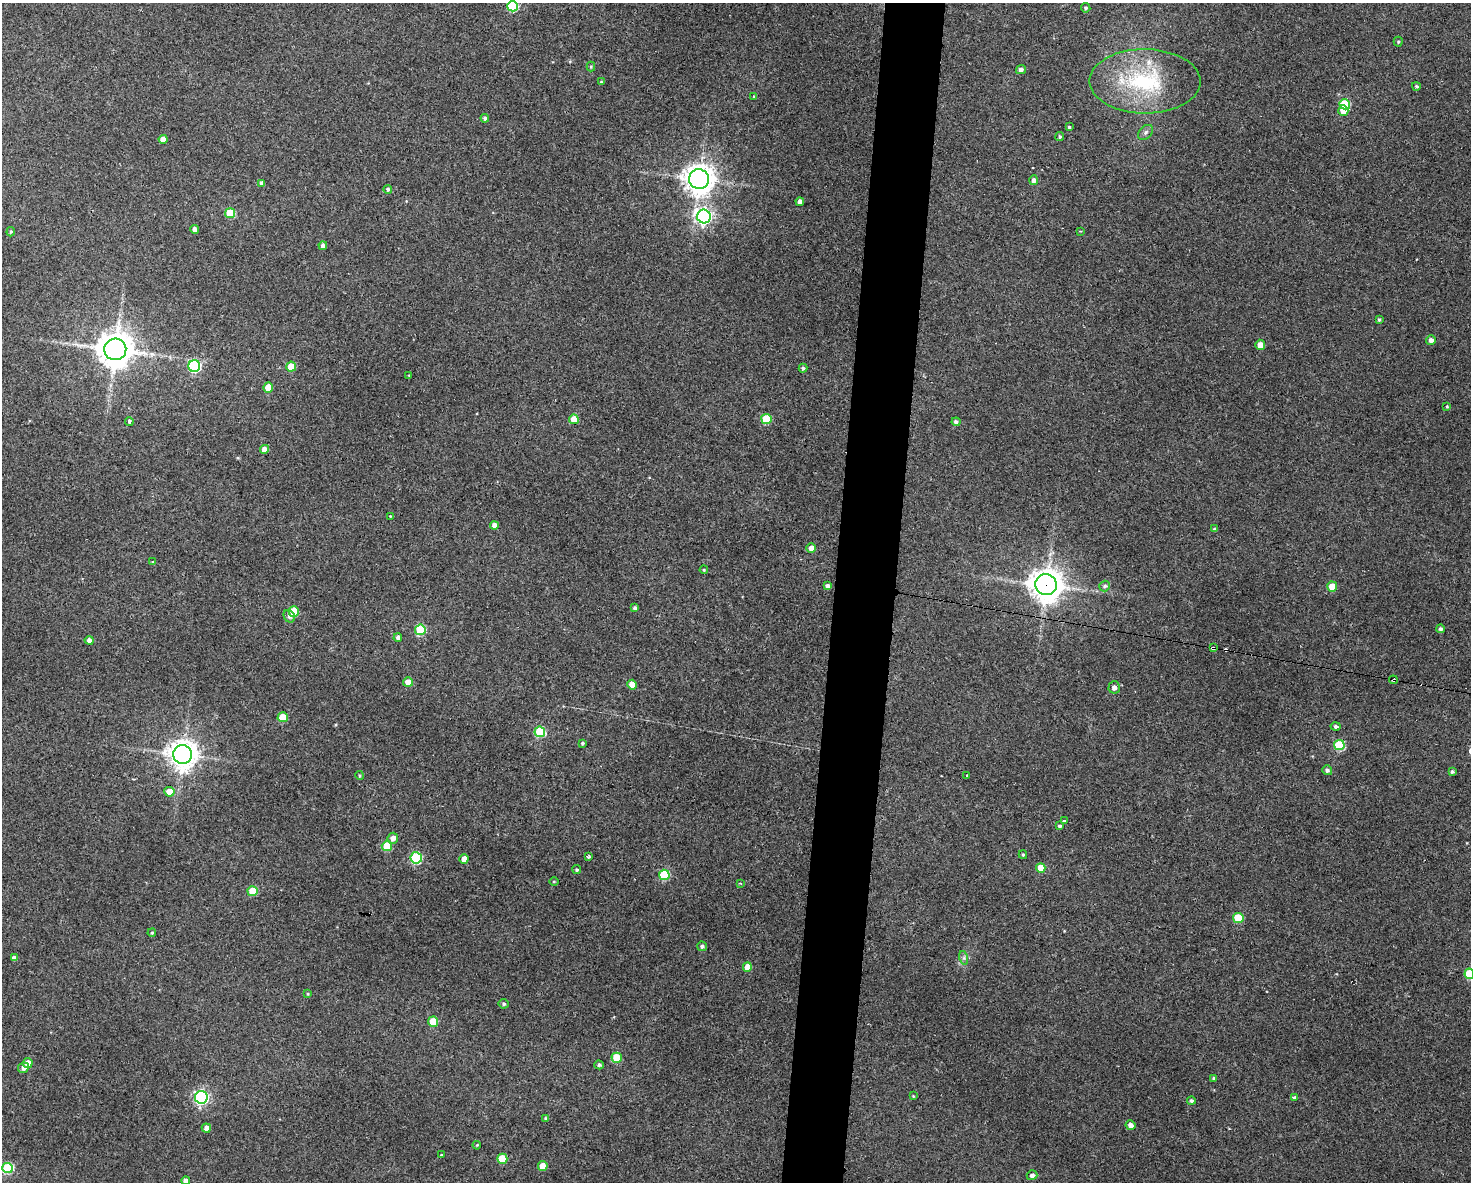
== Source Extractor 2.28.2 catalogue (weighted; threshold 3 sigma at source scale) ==
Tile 5 of 3 x 4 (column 2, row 2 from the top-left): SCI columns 1578-3046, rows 2361-3540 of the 4742 x 4720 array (HDU 1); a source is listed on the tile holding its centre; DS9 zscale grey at full resolution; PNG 1473 x 1184 px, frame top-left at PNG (2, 3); each listed source drawn as its Kron ellipse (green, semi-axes under 4 px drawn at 4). Shown black and unused: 4% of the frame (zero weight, under 3 of 4 exposures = <1% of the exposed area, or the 3 px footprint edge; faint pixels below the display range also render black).
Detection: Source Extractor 2.28.2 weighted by HDU 2 'WHT'; one run over the whole footprint, this tile lists its part. Background 0.125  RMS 0.0065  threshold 0.0292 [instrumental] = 3 sigma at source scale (4.5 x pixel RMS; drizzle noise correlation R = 1.50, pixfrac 1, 0.05/0.05 arcsec/px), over >= 5 px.
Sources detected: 121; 2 cosmic-ray / hot-pixel residue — neither listed nor drawn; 1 inside a brighter listed object's ellipse — not listed separately; the other 118 listed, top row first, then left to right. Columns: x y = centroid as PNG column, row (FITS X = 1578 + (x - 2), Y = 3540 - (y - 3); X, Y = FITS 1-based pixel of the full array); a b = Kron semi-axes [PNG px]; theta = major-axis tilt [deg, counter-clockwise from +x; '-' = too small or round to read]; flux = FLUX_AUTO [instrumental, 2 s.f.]
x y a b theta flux
513 6 5 5 - 49
1086 8 5 4 - 1.1
1398 42 5 4 - 0.82
591 66 5 4 - 0.71
1021 70 5 4 - 2.2
1145 81 55 32 0 64
601 82 3 3 - 0.71
1416 86 4 4 - 0.9
754 97 3 3 - 0.86
1345 104 5 5 - 35
1343 111 5 5 - 6.7
485 118 4 4 - 1.6
1069 127 3 3 - 0.84
1145 132 9 6 43 1.8
1060 137 4 4 - 0.97
163 139 4 4 - 5.1
699 179 10 10 - 730
1033 180 5 4 - 2.4
262 183 4 4 - 2.5
388 189 4 4 - 1.3
800 202 4 4 - 3
230 213 5 5 - 24
704 216 7 6 - 200
194 229 4 4 - 3.2
1080 231 3 2 - 0.72
11 232 5 4 - 0.88
323 246 4 4 - 2.2
1379 320 4 3 - 0.94
1431 340 5 5 - 2.7
1260 345 5 5 - 5.3
115 349 11 11 - 1300
194 366 6 6 - 78
291 367 5 5 - 13
803 368 4 4 - 1
409 375 3 2 - 0.67
268 387 5 5 - 12
1447 406 3 3 - 0.61
574 419 5 5 - 10
766 419 5 5 - 35
129 421 4 3 - 2.1
956 422 4 4 - 1.7
264 449 4 4 - 4.1
390 516 3 2 - 0.42
494 525 4 4 - 3.2
1214 529 4 3 - 0.96
811 548 5 4 - 4.2
152 562 4 3 - 0.66
704 570 4 4 - 0.77
1046 585 11 10 - 1000
827 586 4 4 - 2.2
1105 586 5 5 - 1.4
1332 587 5 5 - 14
635 608 4 3 - 1.5
294 612 5 5 - 24
289 616 6 5 - 1.9
1440 629 4 4 - 1.5
420 630 5 5 - 36
398 637 4 4 - 2
89 640 4 4 - 2.7
1213 648 4 3 - 1.9
1393 680 4 3 - 1.6
408 682 5 5 - 6.2
632 685 5 5 - 8.5
1114 687 6 5 - 2.7
283 717 5 5 - 16
1336 727 5 3 - 2.8
540 732 5 5 - 45
582 743 3 3 - 1.1
1339 745 5 5 - 36
183 754 9 9 - 740
1327 770 5 5 - 1.6
1452 772 4 4 - 1.2
967 775 3 2 - 1.2
360 776 4 4 - 0.81
169 792 5 5 - 9.7
1064 821 4 3 - 1.4
1059 825 3 3 - 6.9
393 838 5 5 - 3.8
387 846 5 5 - 22
1023 855 4 4 - 0.71
588 857 4 3 - 2
416 858 5 5 - 59
464 859 5 4 - 6.1
1041 868 5 4 - 9.9
577 870 4 4 - 1.2
664 875 5 5 - 37
554 881 5 3 - 0.54
740 883 4 2 - 0.58
253 891 5 5 - 19
1238 918 5 5 - 24
152 933 4 3 - 0.82
702 946 5 5 - 1.4
14 958 4 4 - 2.8
964 958 7 4 -72 1.3
747 967 5 4 - 7.7
1469 974 5 5 - 26
308 994 4 3 - 0.78
504 1004 5 5 - 1.3
433 1022 5 5 - 18
617 1058 5 5 - 21
28 1063 5 5 - 5.8
599 1065 5 4 - 1.4
23 1068 5 5 - 3.1
1214 1078 4 3 - 1.2
913 1096 3 3 - 0.56
201 1097 6 6 - 150
1294 1097 4 3 - 2.7
1191 1101 4 4 - 1.4
546 1119 4 3 - 1.3
1130 1125 5 4 - 3.4
206 1128 4 4 - 3.9
477 1145 4 3 - 0.56
441 1155 2 2 - 0.55
502 1159 5 5 - 22
543 1166 5 4 - 7.4
8 1168 5 5 - 47
1032 1175 5 5 - 2.1
186 1181 4 4 - 3.9
Overlapping masked pixels (flux is a lower limit): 3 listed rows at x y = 1046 585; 1213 648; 1393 680
Isophote crosses this tile's border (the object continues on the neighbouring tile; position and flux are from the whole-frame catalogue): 3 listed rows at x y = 513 6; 1469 974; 186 1181